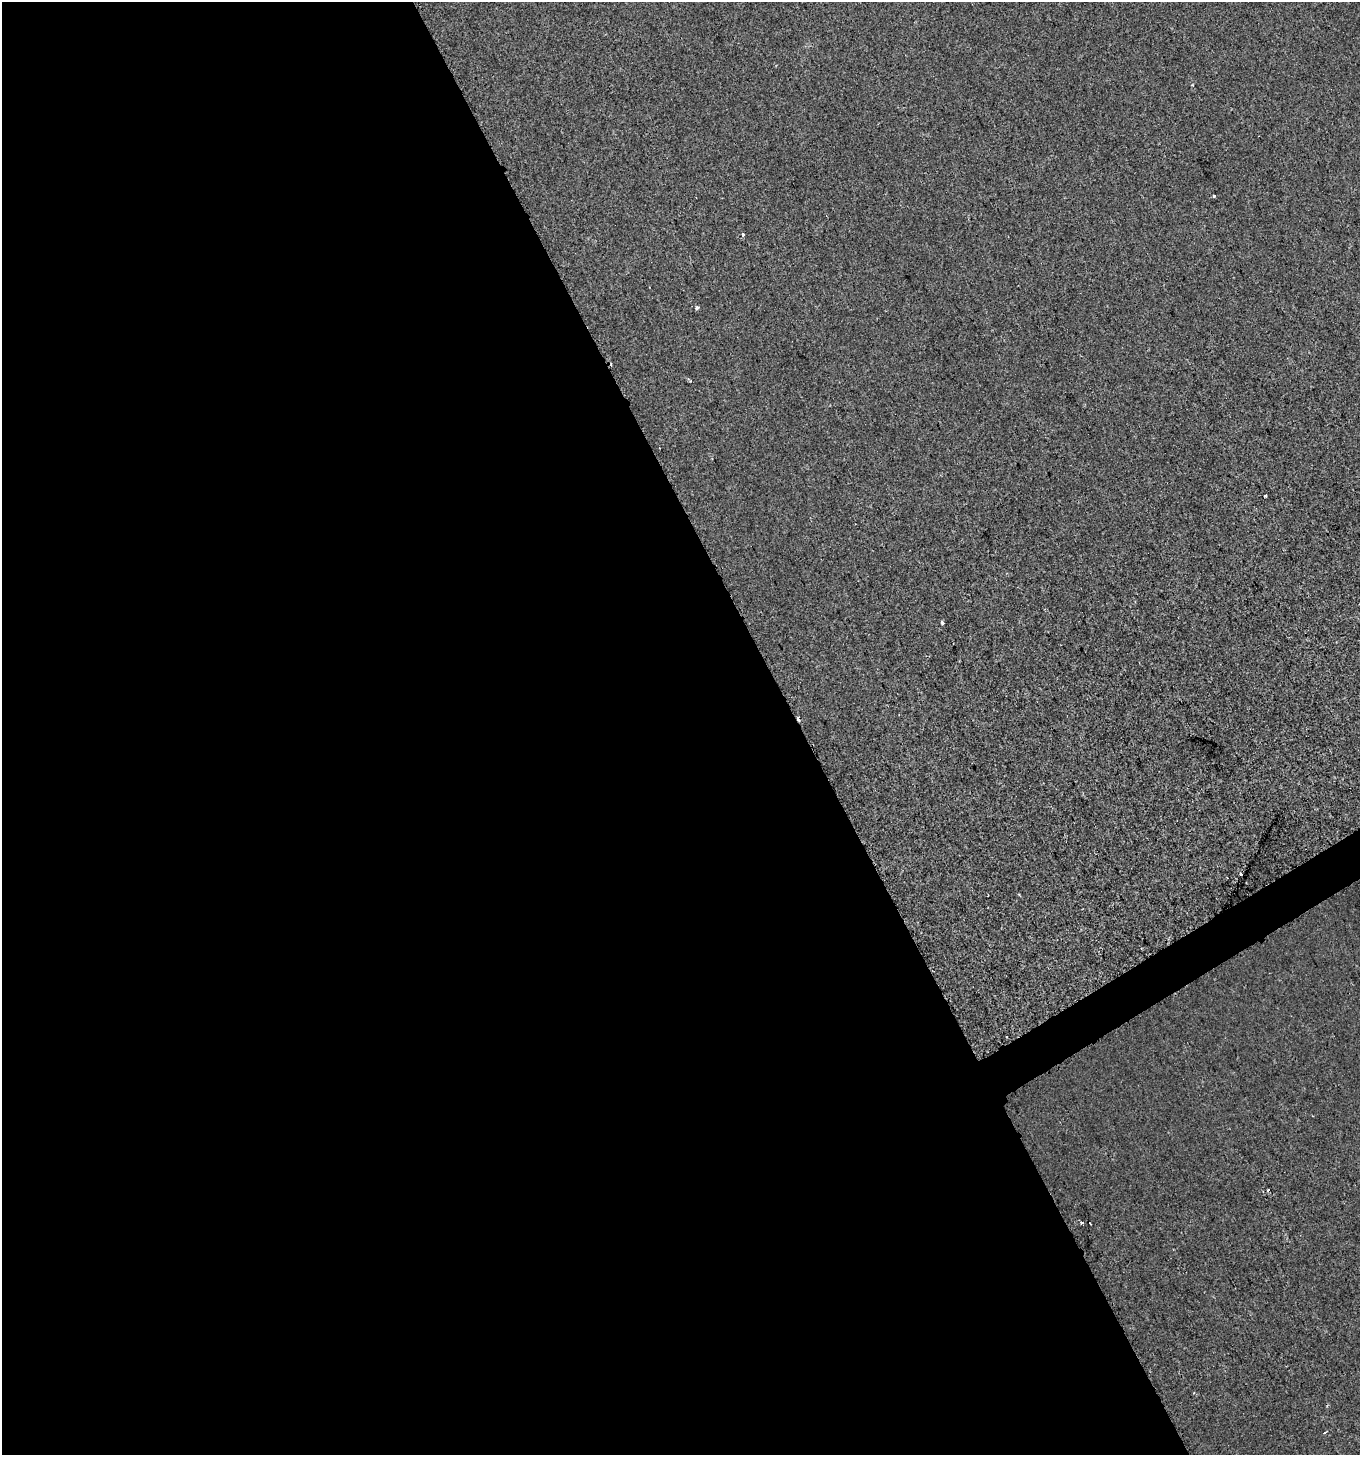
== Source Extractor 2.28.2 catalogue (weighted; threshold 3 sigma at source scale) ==
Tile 9 of 4 x 4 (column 1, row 3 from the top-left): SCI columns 117-1474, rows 1463-2915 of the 5720 x 5827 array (HDU 1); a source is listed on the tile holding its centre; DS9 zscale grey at full resolution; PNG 1362 x 1457 px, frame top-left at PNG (2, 2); no overlay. Shown black and unused: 60% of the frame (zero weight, under 2 of 3 exposures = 1% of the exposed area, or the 3 px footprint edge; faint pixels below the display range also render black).
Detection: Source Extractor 2.28.2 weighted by HDU 2 'WHT'; one run over the whole footprint, this tile lists its part. Background 1.24e-04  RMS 0.0048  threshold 0.0217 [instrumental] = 3 sigma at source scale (4.5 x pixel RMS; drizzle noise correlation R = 1.50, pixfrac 1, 0.0396/0.0396 arcsec/px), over >= 5 px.
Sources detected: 12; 1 cosmic-ray / hot-pixel residue — not listed; the other 11 listed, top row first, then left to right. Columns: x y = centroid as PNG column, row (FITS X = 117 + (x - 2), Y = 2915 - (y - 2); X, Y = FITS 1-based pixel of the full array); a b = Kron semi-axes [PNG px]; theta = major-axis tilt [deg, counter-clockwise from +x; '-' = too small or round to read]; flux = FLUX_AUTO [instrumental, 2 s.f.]
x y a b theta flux
1215 196 3 3 - 0.83
743 234 3 3 - 5.3
696 308 4 4 - 1.3
1265 496 4 2 - 0.68
942 623 3 3 - 2.5
1241 874 3 3 - 2
1019 894 3 2 - 0.51
1268 1190 3 3 - 5.7
1082 1223 3 2 - 0.93
1090 1223 2 2 - 0.42
1325 1433 3 3 - 3